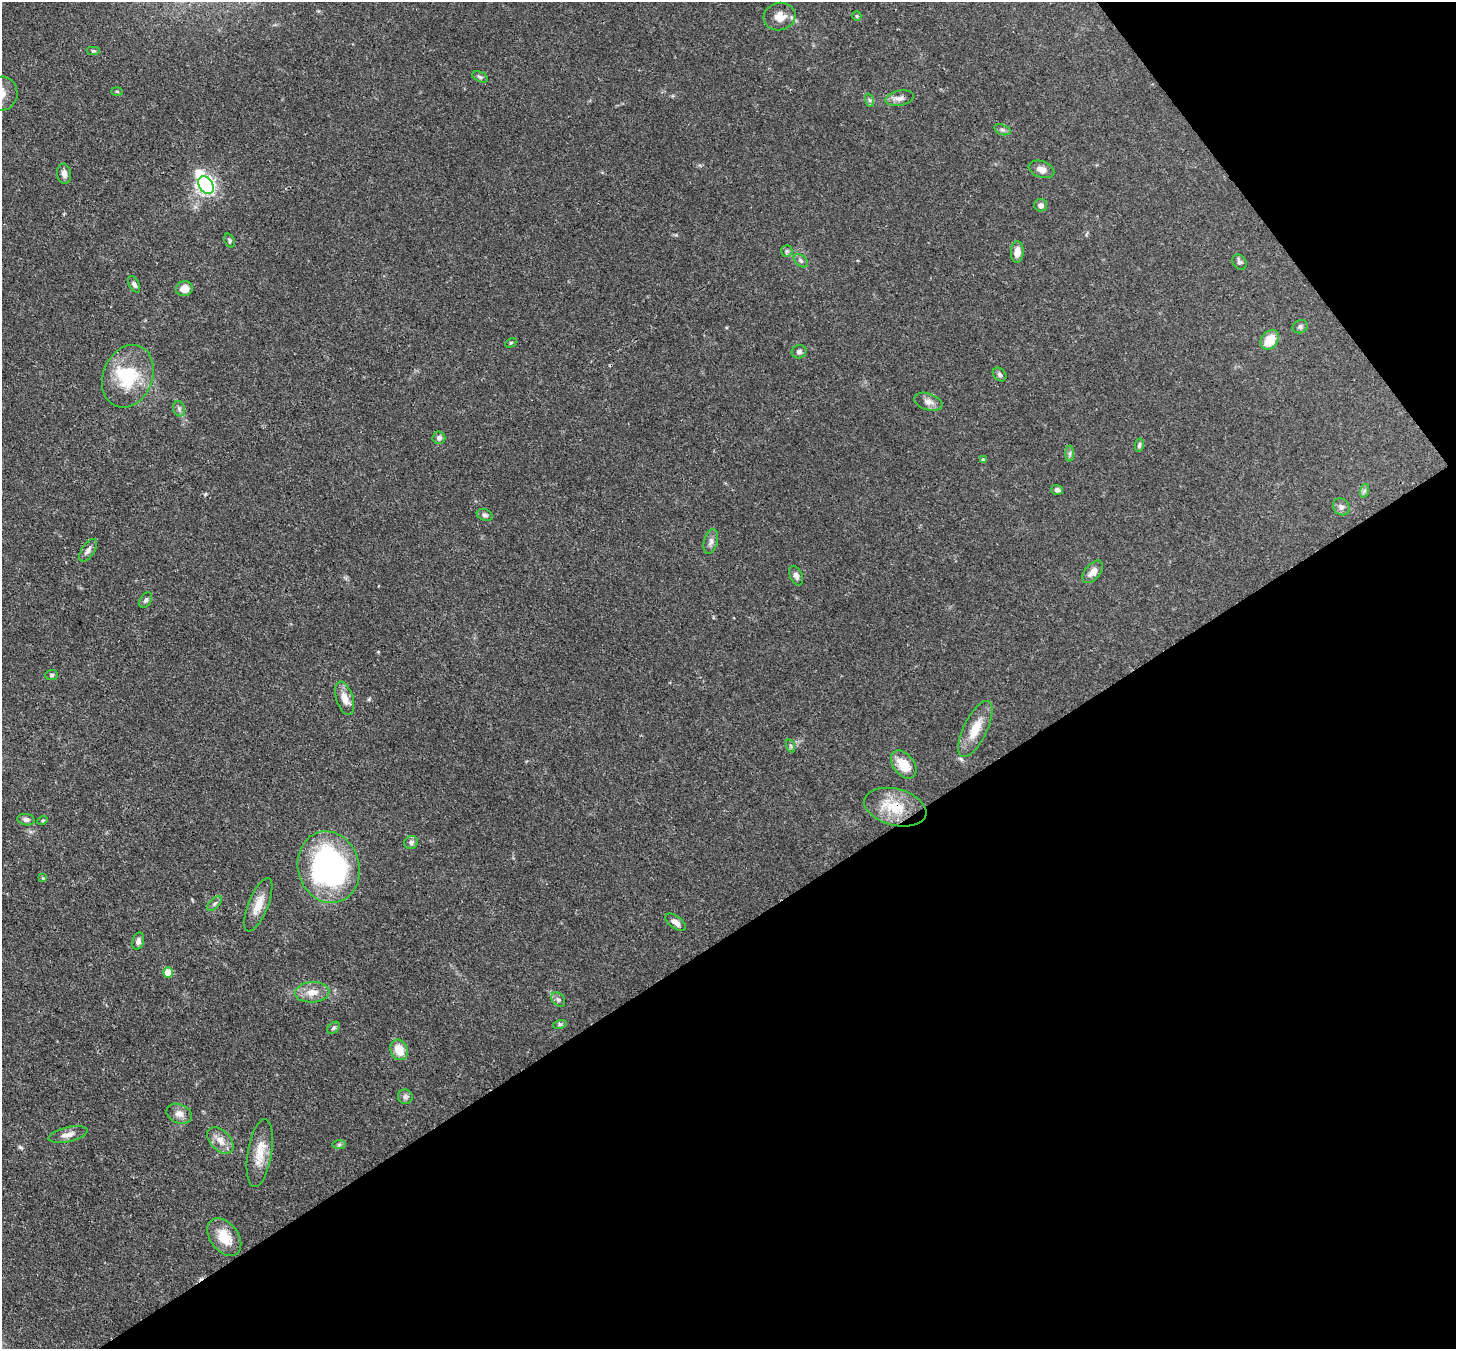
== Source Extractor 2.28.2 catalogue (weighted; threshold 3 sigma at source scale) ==
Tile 12 of 4 x 4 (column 4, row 3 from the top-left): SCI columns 4444-5897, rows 1559-2905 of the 5974 x 5946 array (HDU 1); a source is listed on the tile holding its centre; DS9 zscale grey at full resolution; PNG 1458 x 1351 px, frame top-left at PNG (2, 2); each listed source drawn as its Kron ellipse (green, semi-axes under 4 px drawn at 4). Shown black and unused: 35% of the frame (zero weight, under 3 of 4 exposures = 7% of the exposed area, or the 3 px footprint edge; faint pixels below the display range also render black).
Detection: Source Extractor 2.28.2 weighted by HDU 2 'WHT'; one run over the whole footprint, this tile lists its part. Background 0.0888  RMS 0.0038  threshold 0.0173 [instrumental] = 3 sigma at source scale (4.5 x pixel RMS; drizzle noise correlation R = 1.50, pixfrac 1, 0.05/0.05 arcsec/px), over >= 5 px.
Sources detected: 70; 1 inside a brighter object's white glare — neither listed nor drawn; the other 69 listed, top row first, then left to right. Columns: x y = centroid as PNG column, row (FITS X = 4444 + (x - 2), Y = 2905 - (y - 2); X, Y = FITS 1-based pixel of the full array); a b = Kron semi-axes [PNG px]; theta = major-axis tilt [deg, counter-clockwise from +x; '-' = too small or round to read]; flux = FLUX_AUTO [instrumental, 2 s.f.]
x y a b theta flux
857 16 5 4 - 0.45
780 17 16 13 17 4.7
94 51 7 3 0 0.54
480 77 8 5 -22 0.78
117 91 6 4 -2 0.39
2 94 17 16 - 5.2
899 98 14 7 11 2.2
869 100 7 4 -70 0.7
1002 130 8 5 -19 0.9
1041 169 13 8 -18 2.5
64 174 10 7 -81 1.7
206 185 9 7 -57 150
1041 205 6 6 - 1.7
230 240 7 4 -68 0.7
787 251 6 5 - 0.69
1017 252 11 6 87 3.1
801 261 8 5 -42 0.93
1239 262 8 6 -51 1.1
134 284 9 5 -62 1.3
184 289 8 7 - 3.4
1300 327 8 6 24 0.94
1270 340 11 8 52 7.2
511 343 6 4 30 0.43
799 352 7 6 - 1.1
1000 375 7 6 - 0.9
128 376 32 24 68 20
928 402 14 8 -18 2.2
179 409 8 6 -71 1
439 438 6 6 - 1.4
1139 445 7 4 78 0.66
1070 453 8 4 90 0.77
983 460 4 4 - 0.8
1057 490 6 5 - 1.1
1364 491 7 4 71 0.73
1341 507 9 8 - 1.6
485 515 8 5 -21 0.97
711 542 13 6 75 1.7
88 550 13 6 56 1.6
1093 572 13 7 51 3
796 576 10 6 -66 1.5
146 600 8 5 56 0.98
52 675 6 5 - 0.72
345 698 17 8 -72 4.1
975 729 31 11 64 7.6
791 746 7 4 -71 0.56
904 764 16 10 -51 7.5
895 807 31 18 -15 12
26 820 9 5 -8 1.3
42 820 5 4 - 0.44
411 842 7 6 - 1.2
329 867 36 30 -74 87
43 878 4 4 - 0.4
215 903 9 4 45 0.96
258 905 28 10 68 5.7
675 922 12 6 -37 2.6
138 941 9 5 71 1.5
168 973 5 5 - 8
312 992 17 10 4 4.5
558 1000 8 6 -48 0.98
560 1024 7 4 18 0.71
333 1028 7 5 41 0.73
399 1050 10 8 -64 6.5
405 1097 7 7 - 1.1
179 1114 13 9 -22 2.5
68 1134 20 7 13 2.9
220 1140 16 10 -46 3.5
339 1145 7 4 1 0.69
260 1153 34 12 80 7.7
224 1237 21 14 -53 8.5
Overlapping masked pixels (flux is a lower limit): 1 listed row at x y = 895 807
Isophote crosses this tile's border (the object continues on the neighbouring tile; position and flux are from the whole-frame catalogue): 1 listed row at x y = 2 94